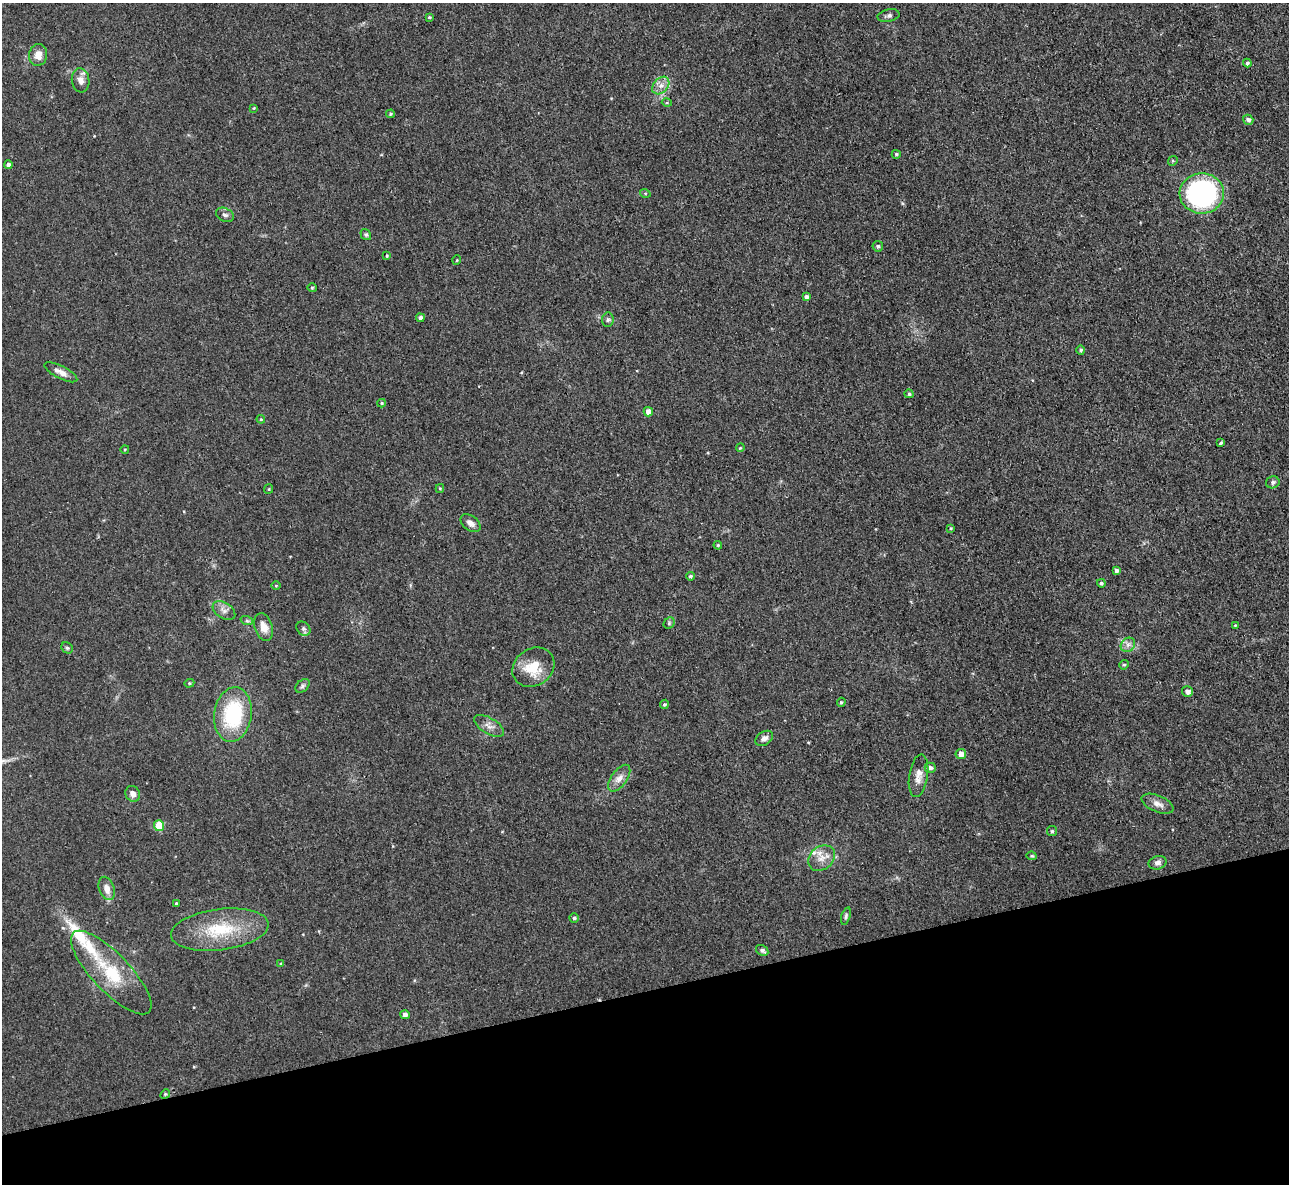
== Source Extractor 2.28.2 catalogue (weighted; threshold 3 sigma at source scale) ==
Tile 14 of 4 x 4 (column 2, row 4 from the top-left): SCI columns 1287-2573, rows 140-1321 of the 5146 x 5127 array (HDU 1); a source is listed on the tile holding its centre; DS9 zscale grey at full resolution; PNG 1291 x 1186 px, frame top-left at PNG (2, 3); each listed source drawn as its Kron ellipse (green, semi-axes under 4 px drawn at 4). Shown black and unused: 16% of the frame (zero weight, under 3 of 4 exposures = <1% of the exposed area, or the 3 px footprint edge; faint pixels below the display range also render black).
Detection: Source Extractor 2.28.2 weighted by HDU 2 'WHT'; one run over the whole footprint, this tile lists its part. Background 0.0491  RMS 0.0074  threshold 0.0332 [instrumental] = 3 sigma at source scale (4.5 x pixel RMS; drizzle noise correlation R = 1.50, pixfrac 1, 0.05/0.05 arcsec/px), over >= 5 px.
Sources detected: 84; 2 inside a brighter listed object's ellipse — not listed separately; the other 82 listed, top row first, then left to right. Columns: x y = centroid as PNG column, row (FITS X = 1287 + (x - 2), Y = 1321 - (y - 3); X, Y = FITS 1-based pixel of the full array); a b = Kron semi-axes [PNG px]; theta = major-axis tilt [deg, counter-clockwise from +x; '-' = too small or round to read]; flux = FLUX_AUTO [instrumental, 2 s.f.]
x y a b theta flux
889 16 11 6 11 2.3
429 17 3 3 - 0.96
38 55 11 9 81 6.3
1247 63 4 4 - 1.8
81 80 12 9 -82 5
661 86 10 7 48 4.4
667 103 5 3 - 0.74
254 108 3 3 - 0.61
390 114 4 3 - 0.93
1248 120 5 5 - 2.7
896 154 4 4 - 1.3
1173 161 5 4 - 1
8 165 4 4 - 2.7
645 193 5 3 - 0.71
1202 193 22 20 1 150
225 215 9 6 -27 2.3
366 235 6 5 - 1.3
878 246 5 5 - 1.5
387 256 4 3 - 0.82
457 260 5 3 - 0.59
312 288 4 4 - 0.89
806 297 4 4 - 2.2
420 318 4 4 - 2.5
608 320 7 5 86 1.6
1081 350 4 4 - 1.7
61 372 18 6 -27 5.3
909 394 5 4 - 1.4
382 403 4 4 - 0.98
648 412 5 4 - 4.7
261 419 4 4 - 0.82
1221 443 4 3 - 1.2
740 448 4 3 - 0.71
125 449 4 3 - 0.73
1273 482 7 6 - 2.1
440 488 4 4 - 0.82
269 489 5 4 - 0.8
470 523 11 7 -38 4.2
951 528 4 3 - 0.78
718 545 4 3 - 0.84
1116 570 3 3 - 2.1
690 576 4 4 - 1.2
1101 583 4 4 - 1.4
276 586 5 3 - 0.65
224 611 12 8 -33 4
247 621 6 4 -19 1.2
669 623 6 5 - 1.2
1235 625 3 3 - 0.66
264 627 14 8 -72 6.9
303 629 8 6 -46 2
1128 645 8 6 44 2.9
67 648 6 5 - 1.3
1124 665 5 4 - 1.1
533 667 22 18 35 21
189 683 5 4 - 0.98
303 686 8 5 42 1.6
1187 692 5 5 - 3.7
841 702 4 3 - 1
664 704 5 4 - 1.1
233 714 27 18 82 55
489 726 17 7 -30 4.8
764 738 9 6 33 3.2
961 754 5 5 - 5.7
930 768 5 5 - 2.3
919 776 21 9 81 6.8
619 778 15 7 54 5.6
133 794 8 7 - 4.3
1157 804 17 8 -23 5.3
159 826 5 5 - 24
1052 831 5 5 - 0.98
1032 856 5 4 - 1.1
822 858 15 11 38 8
1158 863 9 6 14 3
107 888 12 7 -72 5.7
176 903 4 3 - 1.1
846 916 9 4 73 1.5
574 918 4 4 - 1.2
220 930 49 20 7 39
762 950 6 5 - 2
281 963 4 3 - 0.78
111 973 55 19 -46 38
405 1015 5 4 - 3.4
165 1094 5 4 - 0.93